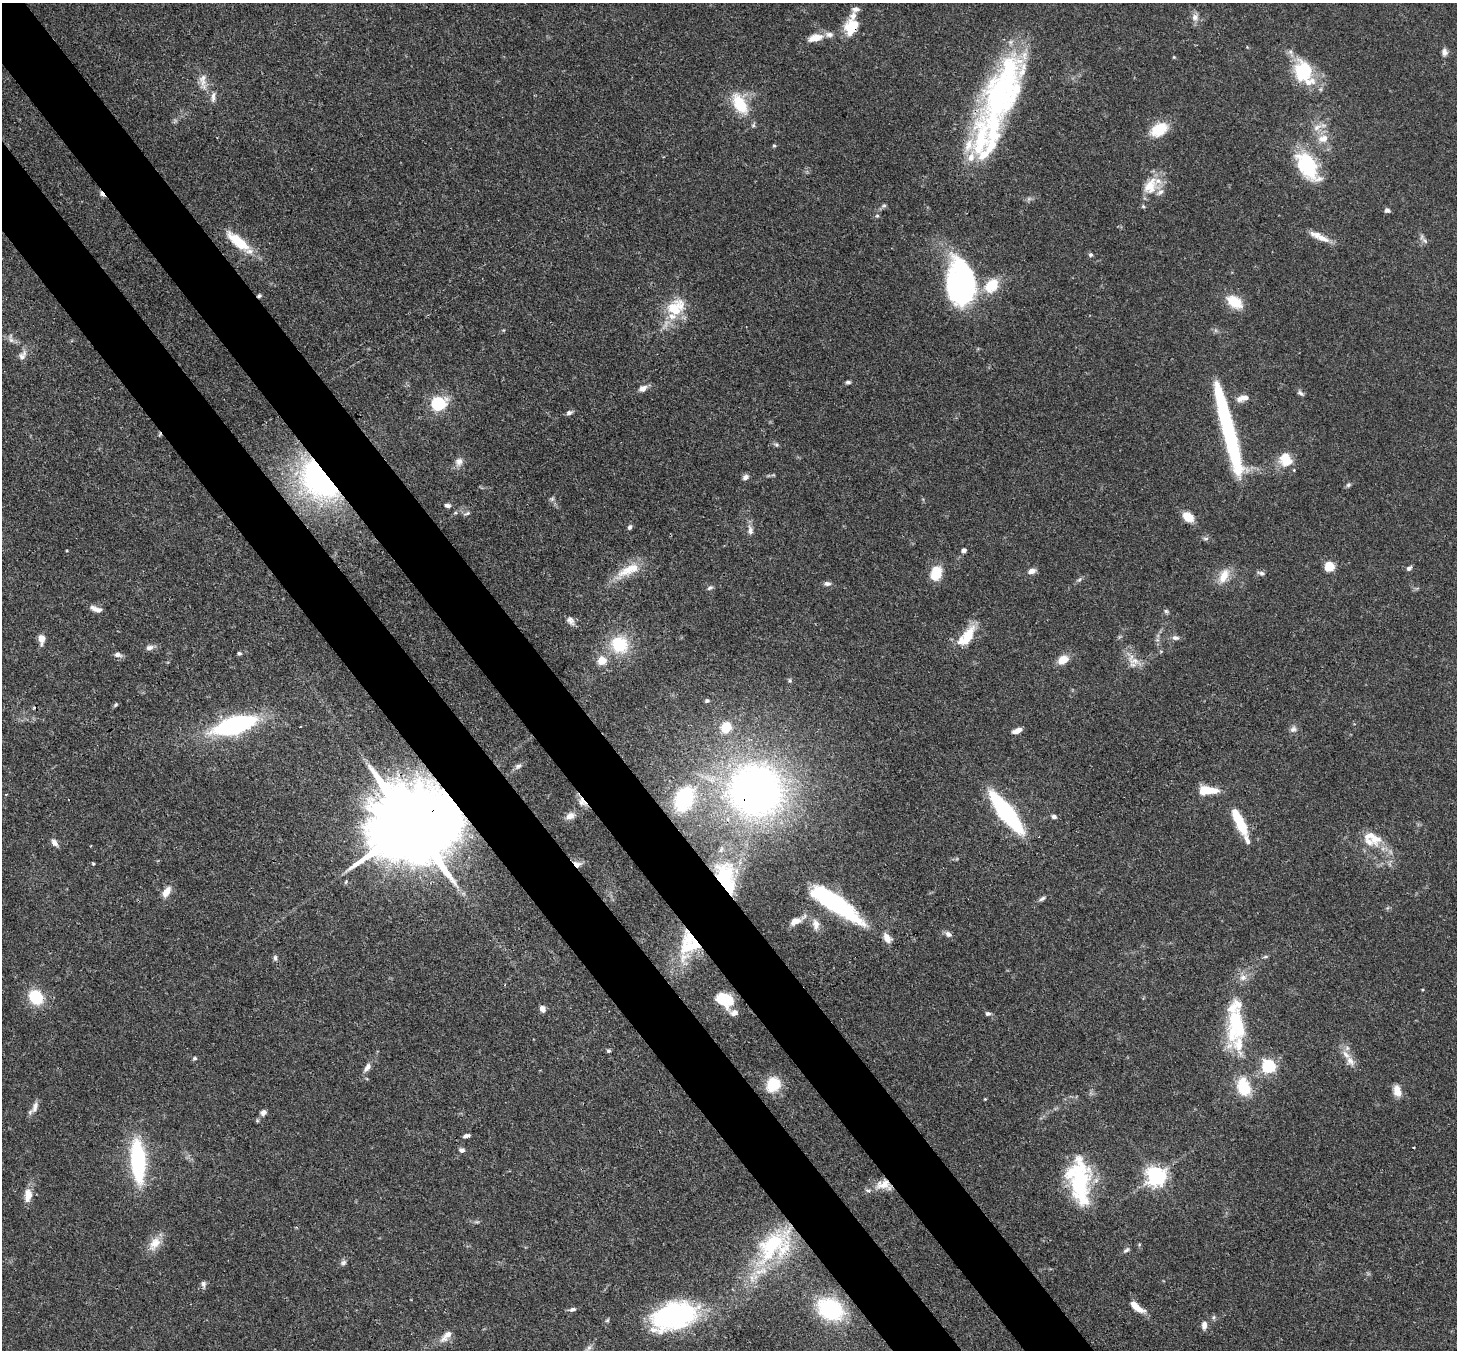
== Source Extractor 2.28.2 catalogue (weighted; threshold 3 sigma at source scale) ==
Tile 11 of 4 x 4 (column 3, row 3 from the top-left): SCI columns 3000-4454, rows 1719-3066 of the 6007 x 5984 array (HDU 1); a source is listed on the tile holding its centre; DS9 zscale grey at full resolution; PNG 1459 x 1352 px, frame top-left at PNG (2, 3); no overlay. Shown black and unused: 9% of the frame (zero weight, under 3 of 4 exposures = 8% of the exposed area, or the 3 px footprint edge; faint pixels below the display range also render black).
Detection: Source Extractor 2.28.2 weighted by HDU 2 'WHT'; one run over the whole footprint, this tile lists its part. Background 0.117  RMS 0.0042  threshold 0.019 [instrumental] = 3 sigma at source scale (4.5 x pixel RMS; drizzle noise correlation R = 1.50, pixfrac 1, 0.05/0.05 arcsec/px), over >= 5 px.
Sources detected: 175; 1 too faint to see at this stretch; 6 inside a brighter object's white glare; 4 cosmic-ray / hot-pixel residue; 1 long thin detection or spike segment (spike, bleed or trail) — not listed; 22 inside a brighter listed object's ellipse — not listed separately; the other 141 listed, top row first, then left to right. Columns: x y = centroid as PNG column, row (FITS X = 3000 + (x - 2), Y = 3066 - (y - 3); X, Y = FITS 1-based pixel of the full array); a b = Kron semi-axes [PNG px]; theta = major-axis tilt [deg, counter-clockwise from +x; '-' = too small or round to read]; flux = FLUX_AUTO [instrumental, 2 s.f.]
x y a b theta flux
1195 17 9 9 - 2.5
851 27 21 15 71 9.9
815 38 15 8 16 6.2
1444 52 10 7 -84 1.8
1174 57 4 4 - 0.4
1303 71 28 22 -68 23
203 81 25 9 -87 4.6
999 96 81 45 59 96
213 97 17 5 85 2.1
740 104 25 13 -60 16
1317 127 15 7 26 3.3
1159 129 21 14 33 11
1323 139 15 11 12 5.1
774 146 4 4 - 0.64
1307 165 33 18 -60 31
1150 186 26 18 57 10
884 206 7 5 40 0.95
1387 210 6 5 - 1.4
877 216 5 5 - 0.65
1319 237 28 7 -25 5.3
238 241 36 12 -39 14
1425 241 9 5 -36 1.2
1090 255 6 6 - 0.88
992 285 18 13 44 13
959 295 84 27 -76 48
1234 302 19 12 -34 11
674 309 28 23 62 16
11 339 13 6 -66 1.8
22 357 11 9 84 2.2
848 382 7 4 0 0.89
643 388 12 8 22 2.5
1301 393 11 5 -37 1.1
1243 398 18 8 14 3.9
438 404 6 6 - 86
569 413 8 5 27 1.3
776 445 7 5 -43 0.82
1286 460 18 16 -56 8.2
459 462 12 10 77 2.7
745 477 8 6 32 1.5
320 479 37 26 -47 130
1348 485 7 6 - 0.88
552 499 6 6 - 0.89
447 505 7 5 -11 1.5
467 513 8 4 21 0.94
1188 517 9 6 -38 11
630 527 6 5 - 1.1
750 530 12 7 -85 2.3
1206 538 9 4 0 0.95
964 550 5 5 - 1.3
1329 567 5 5 - 23
1409 568 7 5 35 1.2
629 570 36 13 25 11
1032 571 10 6 17 2.3
936 573 12 9 72 14
1261 573 12 5 -13 1.3
1224 576 21 11 64 6.8
1079 580 8 5 57 0.89
827 583 9 6 -1 1.5
710 588 9 5 29 1
94 608 12 7 -25 2.5
1166 611 6 6 - 0.84
571 621 13 7 -54 2.1
968 636 27 13 62 11
1175 638 10 6 -9 1.6
41 639 9 6 90 4.1
619 644 20 18 -40 19
149 648 10 7 14 1.8
1161 651 6 3 19 0.45
239 653 5 4 - 0.84
118 655 11 7 -9 1.8
1063 660 11 9 29 5.8
602 661 5 5 - 14
1134 661 19 10 -7 5
707 701 5 4 - 0.8
116 705 6 4 42 0.67
234 725 36 14 16 76
726 727 11 9 58 10
1293 729 9 8 - 1.7
1017 731 9 5 21 3.1
518 766 9 6 23 1.3
756 790 57 54 -8 230
1207 790 20 8 1 11
684 799 19 13 63 53
582 802 15 9 -46 3.1
1006 813 35 10 -52 73
570 816 12 8 22 2.9
1054 817 7 5 -15 1.3
1238 820 27 9 -64 14
412 824 29 19 30 8600
1376 839 31 15 31 8.8
54 843 11 6 -54 2.2
577 864 11 7 -20 2.7
726 877 42 24 -73 37
166 892 15 8 57 4.1
1042 899 11 4 32 1.2
835 903 52 13 -36 71
795 921 12 7 24 4.6
816 924 17 9 -83 3.4
948 934 9 7 -33 1.7
887 938 14 8 -55 3.4
687 947 26 19 30 15
1265 957 6 4 2 0.63
275 958 8 5 -88 1.1
1243 977 10 9 - 2.8
36 997 16 13 -48 16
724 1000 18 13 -27 14
1235 1006 26 16 49 10
542 1009 7 6 - 2.3
988 1014 7 6 - 1.1
1239 1044 49 26 -54 22
608 1051 5 4 - 0.77
194 1058 6 5 - 0.73
1350 1061 16 10 -54 4
1269 1066 6 6 - 84
367 1067 13 6 53 2.5
773 1084 16 13 52 14
1244 1087 21 14 -75 15
1397 1091 14 9 -79 4.2
985 1099 4 4 - 0.38
35 1107 18 7 70 2.7
263 1113 8 6 46 1.8
466 1136 9 5 18 1.3
462 1150 7 6 - 1.5
138 1161 33 11 -86 58
1156 1176 7 7 - 250
1079 1180 56 23 -87 43
883 1185 20 13 3 7
28 1195 14 8 85 5.7
477 1222 6 4 -17 0.67
155 1244 22 12 55 6
774 1245 55 33 40 45
1126 1250 11 5 34 1.2
343 1262 8 7 - 1.3
203 1284 8 6 -65 1.3
1137 1307 20 7 -37 5.6
572 1309 9 5 12 1.2
830 1309 17 14 -26 58
674 1316 53 29 18 64
1214 1317 6 6 - 0.88
1204 1325 10 6 83 2.4
446 1336 20 9 46 4
Overlapping masked pixels (flux is a lower limit): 10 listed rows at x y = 851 27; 320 479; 756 790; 582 802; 412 824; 577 864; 726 877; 835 903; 883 1185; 674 1316